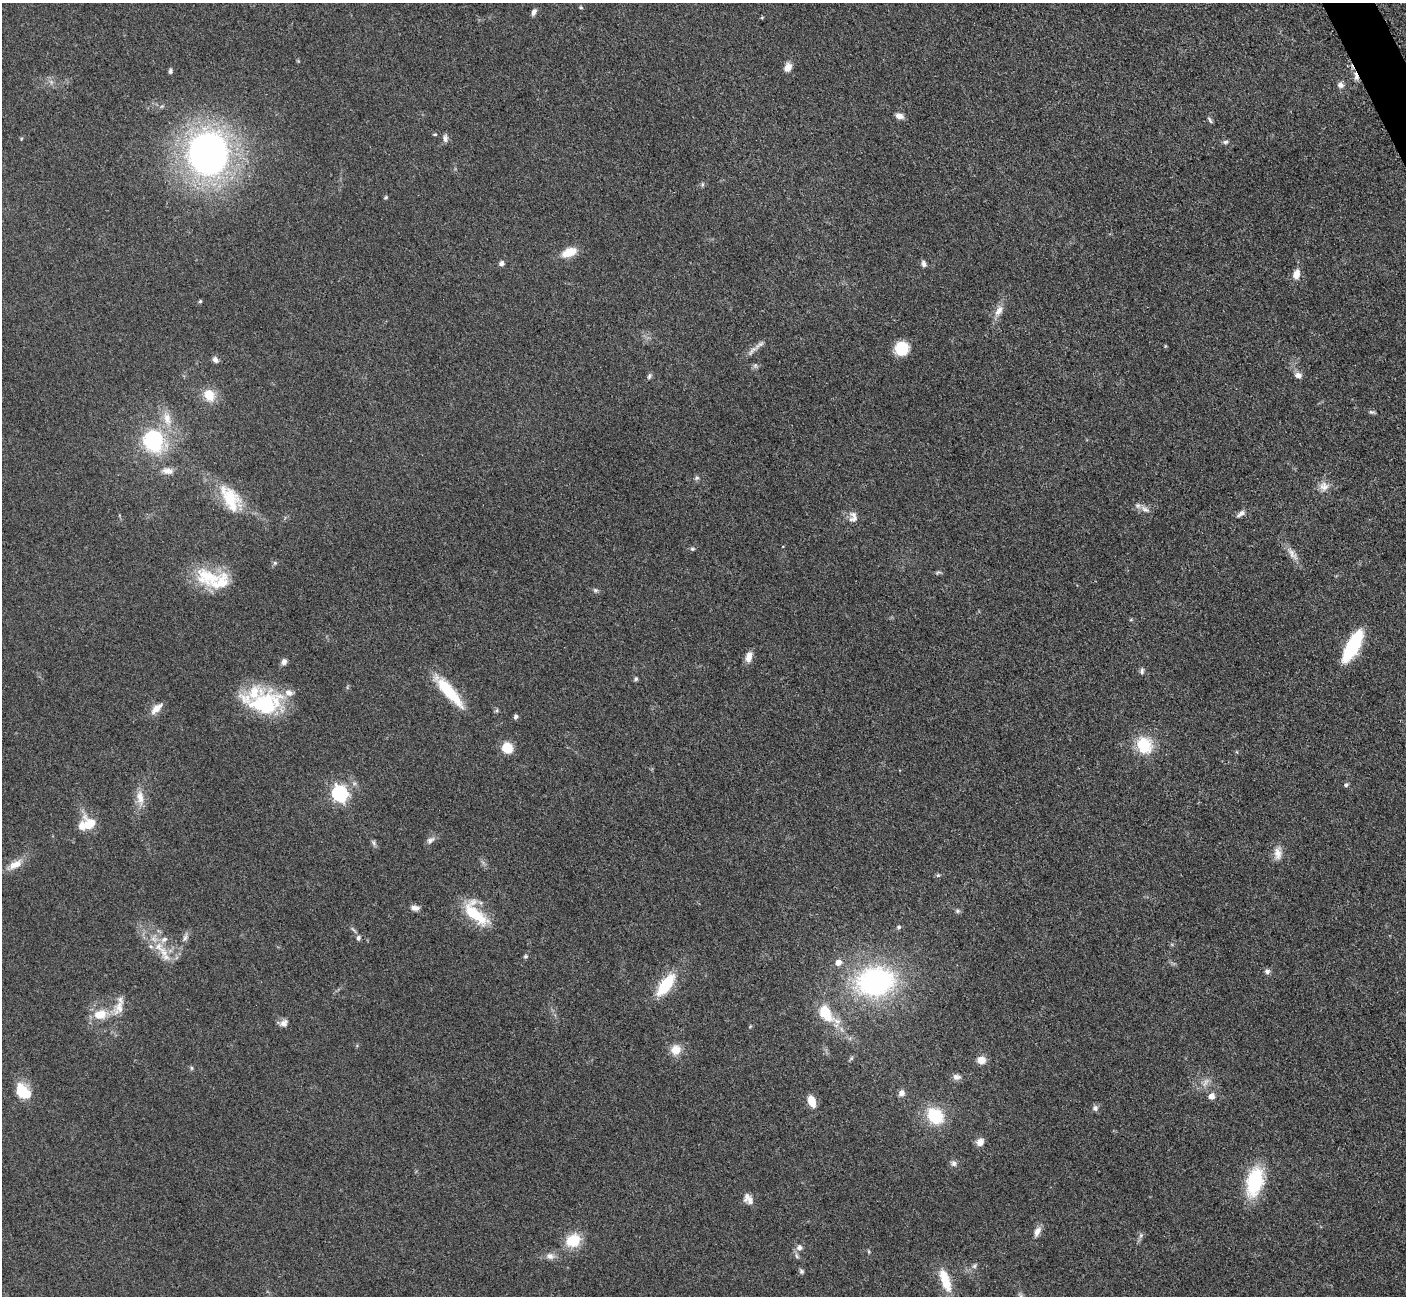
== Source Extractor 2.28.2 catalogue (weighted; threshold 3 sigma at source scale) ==
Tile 10 of 4 x 4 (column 2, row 3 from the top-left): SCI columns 1423-2826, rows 1591-2884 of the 5699 x 5661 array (HDU 1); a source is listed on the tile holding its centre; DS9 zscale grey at full resolution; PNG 1408 x 1298 px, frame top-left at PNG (2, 3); no overlay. Shown black and unused: <1% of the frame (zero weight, under 3 of 5 exposures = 4% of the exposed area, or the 3 px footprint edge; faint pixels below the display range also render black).
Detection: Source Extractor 2.28.2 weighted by HDU 2 'WHT'; one run over the whole footprint, this tile lists its part. Background 0.0521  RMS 0.0055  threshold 0.0249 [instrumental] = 3 sigma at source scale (4.5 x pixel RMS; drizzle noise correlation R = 1.50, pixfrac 1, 0.05/0.05 arcsec/px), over >= 5 px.
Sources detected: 117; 2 too faint to see at this stretch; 1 cosmic-ray / hot-pixel residue — not listed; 7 inside a brighter listed object's ellipse — not listed separately; the other 107 listed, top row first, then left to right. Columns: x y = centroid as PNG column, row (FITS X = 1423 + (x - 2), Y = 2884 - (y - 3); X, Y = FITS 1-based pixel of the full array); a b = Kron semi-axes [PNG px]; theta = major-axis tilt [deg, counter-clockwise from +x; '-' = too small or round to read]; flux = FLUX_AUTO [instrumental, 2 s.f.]
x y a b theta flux
581 7 5 4 - 0.63
534 12 9 5 63 1.9
788 67 9 6 62 5.3
170 71 6 5 - 1.2
51 82 6 5 - 1.4
1340 85 8 8 - 2.4
899 116 9 6 -22 3.2
1210 120 9 4 -61 1.2
435 134 5 4 - 0.59
445 138 9 6 -87 2.3
21 139 4 4 - 0.54
1225 142 7 5 5 1.3
208 153 36 31 -90 280
702 184 7 5 70 0.99
385 197 4 4 - 0.88
569 252 16 9 20 10
501 263 7 6 - 1.7
924 264 8 6 -73 1.8
1296 274 12 8 76 4.8
200 301 4 4 - 0.83
999 311 17 9 57 4.8
760 345 21 6 33 3.4
1165 346 5 3 - 0.56
901 348 12 11 - 19
215 360 7 6 - 2.4
755 365 8 6 -90 1.3
1298 375 10 8 -11 2.7
649 376 8 5 68 1.2
209 395 13 11 -54 11
1371 412 7 4 -23 1.1
167 419 19 12 -73 8.5
154 442 20 18 -65 48
167 471 17 9 -4 4.2
697 478 6 6 - 1.2
1324 486 14 12 -68 4.7
230 498 36 20 -59 22
1145 509 15 7 -28 3.3
1241 513 13 6 33 2.3
853 519 14 10 9 3.7
692 549 7 5 -1 0.97
1292 553 20 8 -53 4.7
275 563 6 5 - 0.99
938 572 9 3 13 0.96
208 576 41 23 -9 25
595 590 7 6 - 1.1
1131 620 6 3 -18 0.61
1353 646 33 11 61 40
749 657 13 7 75 4.4
284 662 9 7 71 2.2
1142 671 9 5 86 1.4
636 679 5 5 - 0.94
448 691 45 11 -49 24
265 704 44 26 -6 49
156 708 16 7 43 5.3
497 710 6 4 72 0.82
516 717 6 5 - 1.4
1144 745 16 14 -62 22
507 748 10 9 - 12
1346 785 6 5 - 1
340 794 7 6 - 160
140 797 21 10 -80 6.7
90 823 16 10 -49 11
430 840 12 7 34 2.3
374 843 9 6 -68 1.4
1278 853 18 10 90 5
15 865 22 9 30 6.8
938 875 6 4 42 0.87
415 908 11 6 -9 2.8
958 911 7 5 0 1.1
475 914 37 16 -47 24
899 927 6 5 - 1.1
185 937 12 5 69 2.1
358 938 6 5 - 1.5
163 952 21 10 -50 9.6
526 956 6 5 - 0.93
838 963 6 6 - 4.2
1267 972 7 7 - 1.8
875 982 39 28 10 110
665 985 26 11 53 25
119 1007 25 14 56 8.7
826 1013 22 11 -48 22
100 1014 16 11 10 11
284 1023 11 9 33 2.7
676 1050 12 12 - 7.2
851 1058 6 5 - 0.94
981 1060 9 8 - 5.1
191 1068 6 4 -89 0.77
957 1077 11 7 -7 2.5
25 1092 17 15 20 11
901 1093 8 7 - 2.6
1212 1096 6 6 - 4.1
812 1101 10 6 -72 10
1095 1108 8 7 - 2
935 1116 17 14 -43 25
980 1142 9 8 - 3.9
954 1163 8 7 - 1.9
1254 1182 24 13 77 47
748 1199 14 10 -51 3.9
1037 1232 14 7 65 3.6
1141 1235 8 5 71 1.4
573 1240 16 13 30 15
799 1247 9 8 - 2.6
550 1256 12 9 -14 3.4
974 1266 8 6 46 1.4
801 1271 8 5 -62 1.2
945 1281 28 10 -72 14
1021 1296 8 6 -46 1.5
Isophote crosses this tile's border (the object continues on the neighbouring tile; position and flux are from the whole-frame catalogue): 1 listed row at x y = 1021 1296